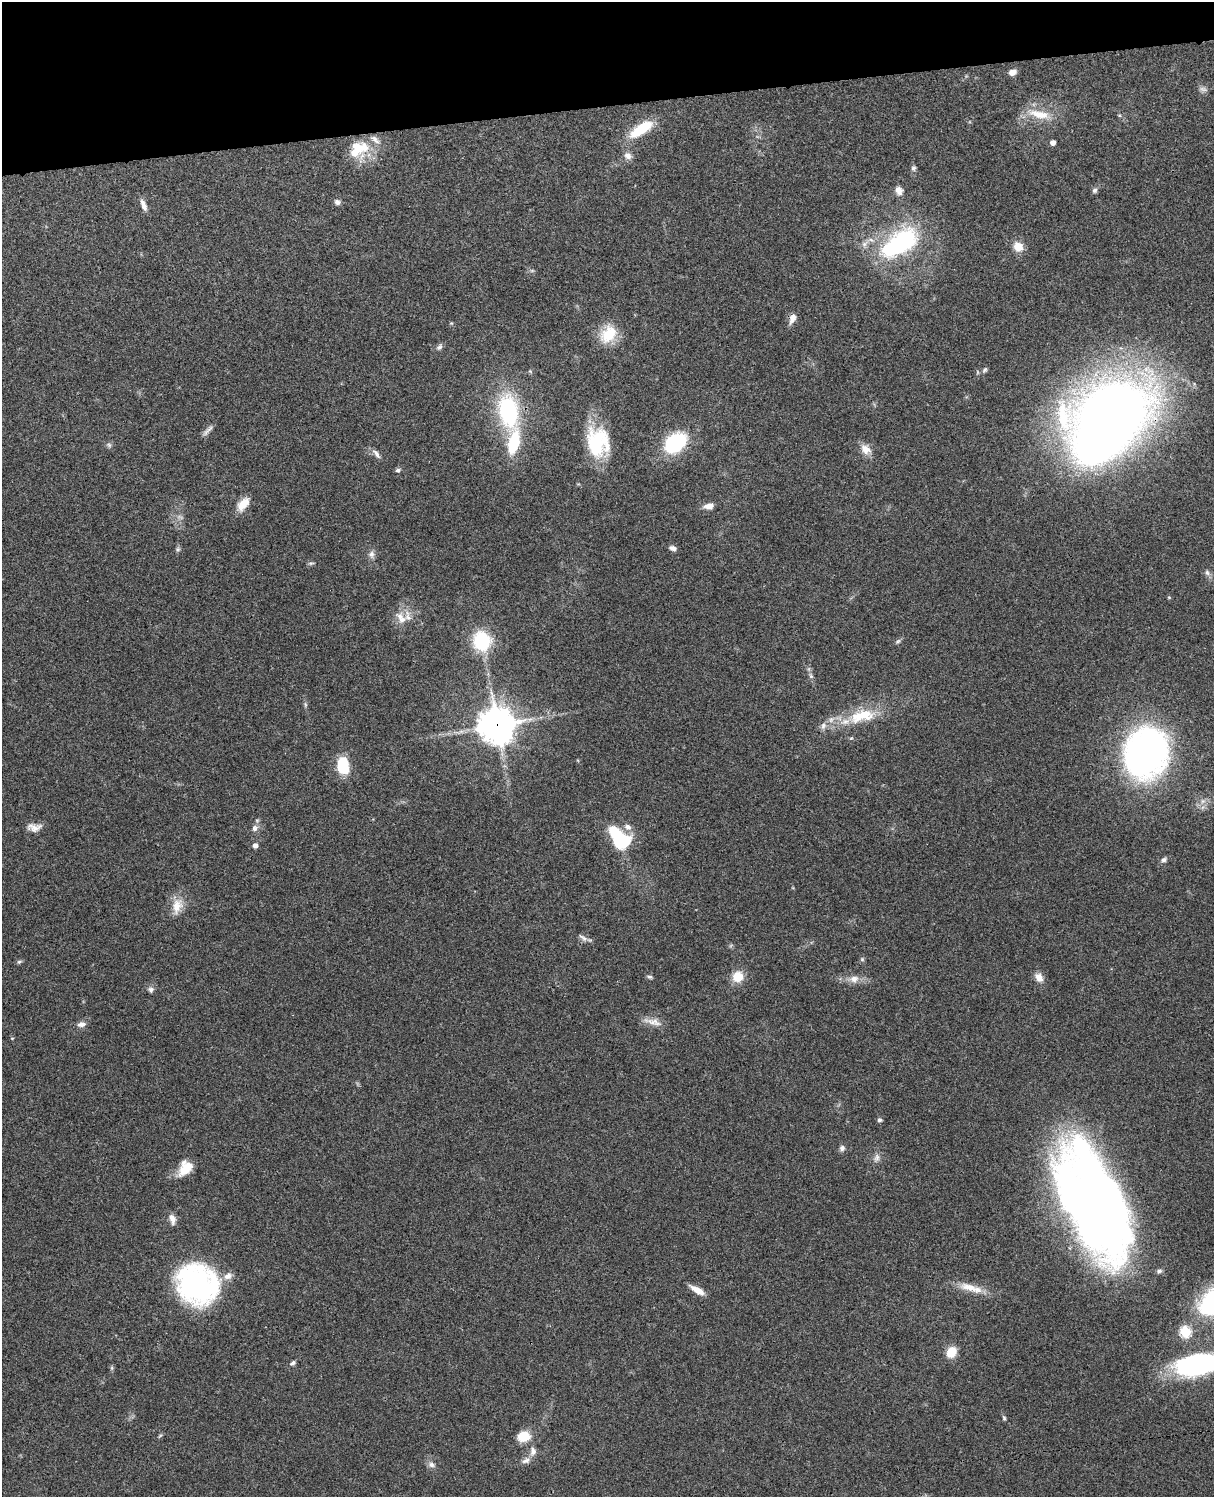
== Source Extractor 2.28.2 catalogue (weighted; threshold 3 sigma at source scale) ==
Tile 3 of 4 x 3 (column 3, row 1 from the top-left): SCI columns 2543-3754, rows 3156-4650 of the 5087 x 4928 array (HDU 1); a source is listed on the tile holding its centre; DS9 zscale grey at full resolution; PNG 1216 x 1499 px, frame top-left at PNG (2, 2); no overlay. Shown black and unused: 7% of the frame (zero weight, under 3 of 4 exposures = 6% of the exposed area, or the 3 px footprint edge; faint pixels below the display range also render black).
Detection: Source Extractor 2.28.2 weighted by HDU 2 'WHT'; one run over the whole footprint, this tile lists its part. Background 0.104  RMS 0.0065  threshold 0.0291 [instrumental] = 3 sigma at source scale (4.5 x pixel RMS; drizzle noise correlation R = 1.50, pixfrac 1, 0.05/0.05 arcsec/px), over >= 5 px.
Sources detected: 99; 3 too faint to see at this stretch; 2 inside a brighter object's white glare — not listed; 10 inside a brighter listed object's ellipse — not listed separately; the other 84 listed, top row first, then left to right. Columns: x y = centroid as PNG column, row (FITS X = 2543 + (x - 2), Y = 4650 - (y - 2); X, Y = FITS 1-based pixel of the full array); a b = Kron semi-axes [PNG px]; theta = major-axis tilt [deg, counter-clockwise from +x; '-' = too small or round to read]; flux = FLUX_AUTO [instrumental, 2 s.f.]
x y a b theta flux
1012 72 7 5 25 4.9
1039 114 31 11 -12 15
641 129 31 11 33 23
375 139 17 7 -39 4.7
1053 142 4 4 - 4
358 147 25 14 -45 16
628 156 10 9 - 3.8
913 168 7 6 - 1.6
1095 190 7 6 - 1.7
899 191 11 9 -74 4.1
337 202 7 6 - 2.3
143 205 15 6 -70 3.9
899 243 55 27 35 81
1018 247 11 10 - 8.1
532 271 6 4 0 1
792 319 13 8 64 4.5
451 323 6 4 -42 0.75
608 334 20 15 56 22
439 347 10 7 50 2
985 370 8 5 60 1.4
508 411 35 20 -80 75
1111 411 67 40 9 790
207 430 19 5 47 2.7
598 442 36 27 -78 40
675 443 17 12 40 65
109 445 8 6 -28 1.6
865 449 16 11 -42 6.2
376 453 15 5 -51 2.9
398 470 7 5 19 1.4
243 504 18 9 50 8.8
709 506 10 6 13 5.4
673 548 8 5 -19 2.7
178 549 7 6 - 1.2
371 554 10 8 88 2.9
311 563 8 3 5 0.97
1207 573 9 7 -56 2.1
1169 597 5 4 - 0.69
401 618 20 11 -51 7.4
482 641 17 15 -82 42
898 641 8 5 40 1.3
811 676 9 6 -70 1.9
305 705 8 4 -82 1.2
862 716 40 16 14 27
497 725 13 12 - 1200
1146 753 60 49 75 190
343 766 18 12 -83 22
1203 807 7 4 71 1.7
34 827 18 9 1 5.4
628 827 10 8 -25 3.7
255 828 9 7 69 2.8
619 837 22 12 -49 56
255 845 5 5 - 3.3
1164 860 9 6 36 2.1
177 906 24 14 76 10
583 938 15 6 -35 2.8
862 959 6 5 - 1
19 962 7 5 29 1.2
738 976 11 11 - 12
650 977 7 5 -10 1.3
1039 977 13 10 -59 4.9
854 979 14 11 12 5.5
151 989 8 7 - 2.1
653 1022 27 9 -13 6.5
81 1024 11 7 9 3.2
879 1120 5 5 - 1.6
842 1148 7 7 - 2.3
876 1158 13 7 76 3.2
185 1169 19 16 49 11
1095 1207 111 51 -65 670
172 1219 13 7 -74 4.2
197 1284 42 38 -39 130
969 1287 32 10 -17 11
697 1290 17 6 -31 7.3
1185 1332 6 6 - 52
951 1352 8 7 - 18
293 1363 9 5 32 1.6
1199 1363 49 19 12 130
112 1368 7 4 89 0.99
1004 1418 6 5 - 1
160 1436 8 3 45 0.83
524 1436 14 11 14 13
533 1451 13 8 -84 4.2
526 1460 12 8 20 3.5
431 1464 11 7 -27 2.8
Overlapping masked pixels (flux is a lower limit): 3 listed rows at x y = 508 411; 1111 411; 497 725
Isophote crosses this tile's border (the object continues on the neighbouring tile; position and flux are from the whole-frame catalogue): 1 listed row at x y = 1199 1363